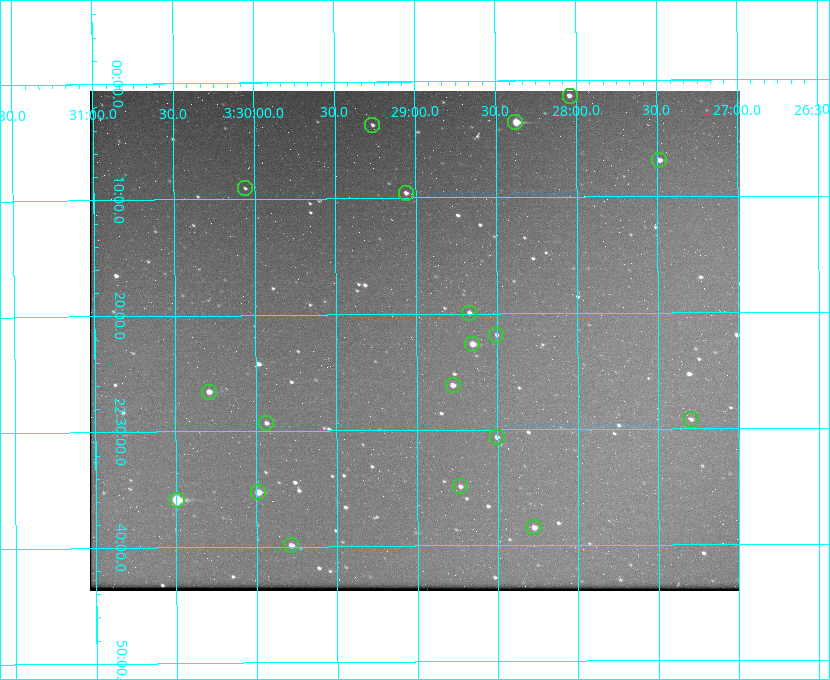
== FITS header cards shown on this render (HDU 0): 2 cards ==
NAXIS1  =                  650 / Width of table row in bytes
NAXIS2  =                  500 / Number of rows in table

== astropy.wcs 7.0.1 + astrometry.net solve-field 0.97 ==
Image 650 x 500 px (HDU 0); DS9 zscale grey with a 90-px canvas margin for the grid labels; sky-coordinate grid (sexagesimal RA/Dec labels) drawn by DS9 from the SOLVED WCS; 19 Tycho-2 reference stars matched to detected sources circled (green)
Header WCS: none
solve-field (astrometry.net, Tycho-2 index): SOLVED blind (the file carries no WCS)
Solved WCS: RA---TAN-SIP/DEC--TAN-SIP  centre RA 03:29:01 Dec +22:22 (52.25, +22.37 deg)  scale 5.17 arcsec/px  FOV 56.0' x 43.1'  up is -180 deg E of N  parity flipped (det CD > 0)
(file carries no celestial WCS; the grid is the blind solution)
Tycho-2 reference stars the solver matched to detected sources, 19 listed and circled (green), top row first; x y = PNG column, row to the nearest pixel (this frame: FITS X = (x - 90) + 1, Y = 500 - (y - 91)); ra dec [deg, ICRS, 3 dp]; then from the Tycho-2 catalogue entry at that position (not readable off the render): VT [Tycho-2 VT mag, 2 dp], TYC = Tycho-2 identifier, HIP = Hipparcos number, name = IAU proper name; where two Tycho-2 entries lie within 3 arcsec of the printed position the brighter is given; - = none
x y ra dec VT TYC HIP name
570 96 52.010 +22.023 11.65 1246-553-1 16144 -
515 122 52.094 +22.059 8.73 1246-565-1 16174 -
372 125 52.316 +22.062 11.63 1246-490-1 - -
659 160 51.872 +22.114 10.68 1245-1095-1 - -
245 188 52.515 +22.151 11.55 1246-639-1 - -
406 193 52.265 +22.160 11.20 1246-515-1 - -
469 313 52.168 +22.332 11.56 1246-558-1 - -
496 335 52.126 +22.364 12.17 1246-628-1 - -
472 344 52.163 +22.377 10.31 1246-508-1 - -
453 385 52.194 +22.436 11.10 1246-758-1 - -
209 392 52.573 +22.443 9.90 1246-338-1 - -
691 419 51.824 +22.487 11.65 1245-1005-1 - -
266 423 52.484 +22.489 11.63 1246-473-1 - -
497 437 52.126 +22.511 11.81 1797-918-1 - -
460 486 52.183 +22.582 11.55 1797-1044-1 - -
258 492 52.497 +22.588 9.77 1798-224-1 - -
177 500 52.624 +22.598 10.47 1798-308-1 - -
534 527 52.069 +22.641 10.36 1797-946-1 - -
291 545 52.446 +22.665 11.05 1798-126-1 - -